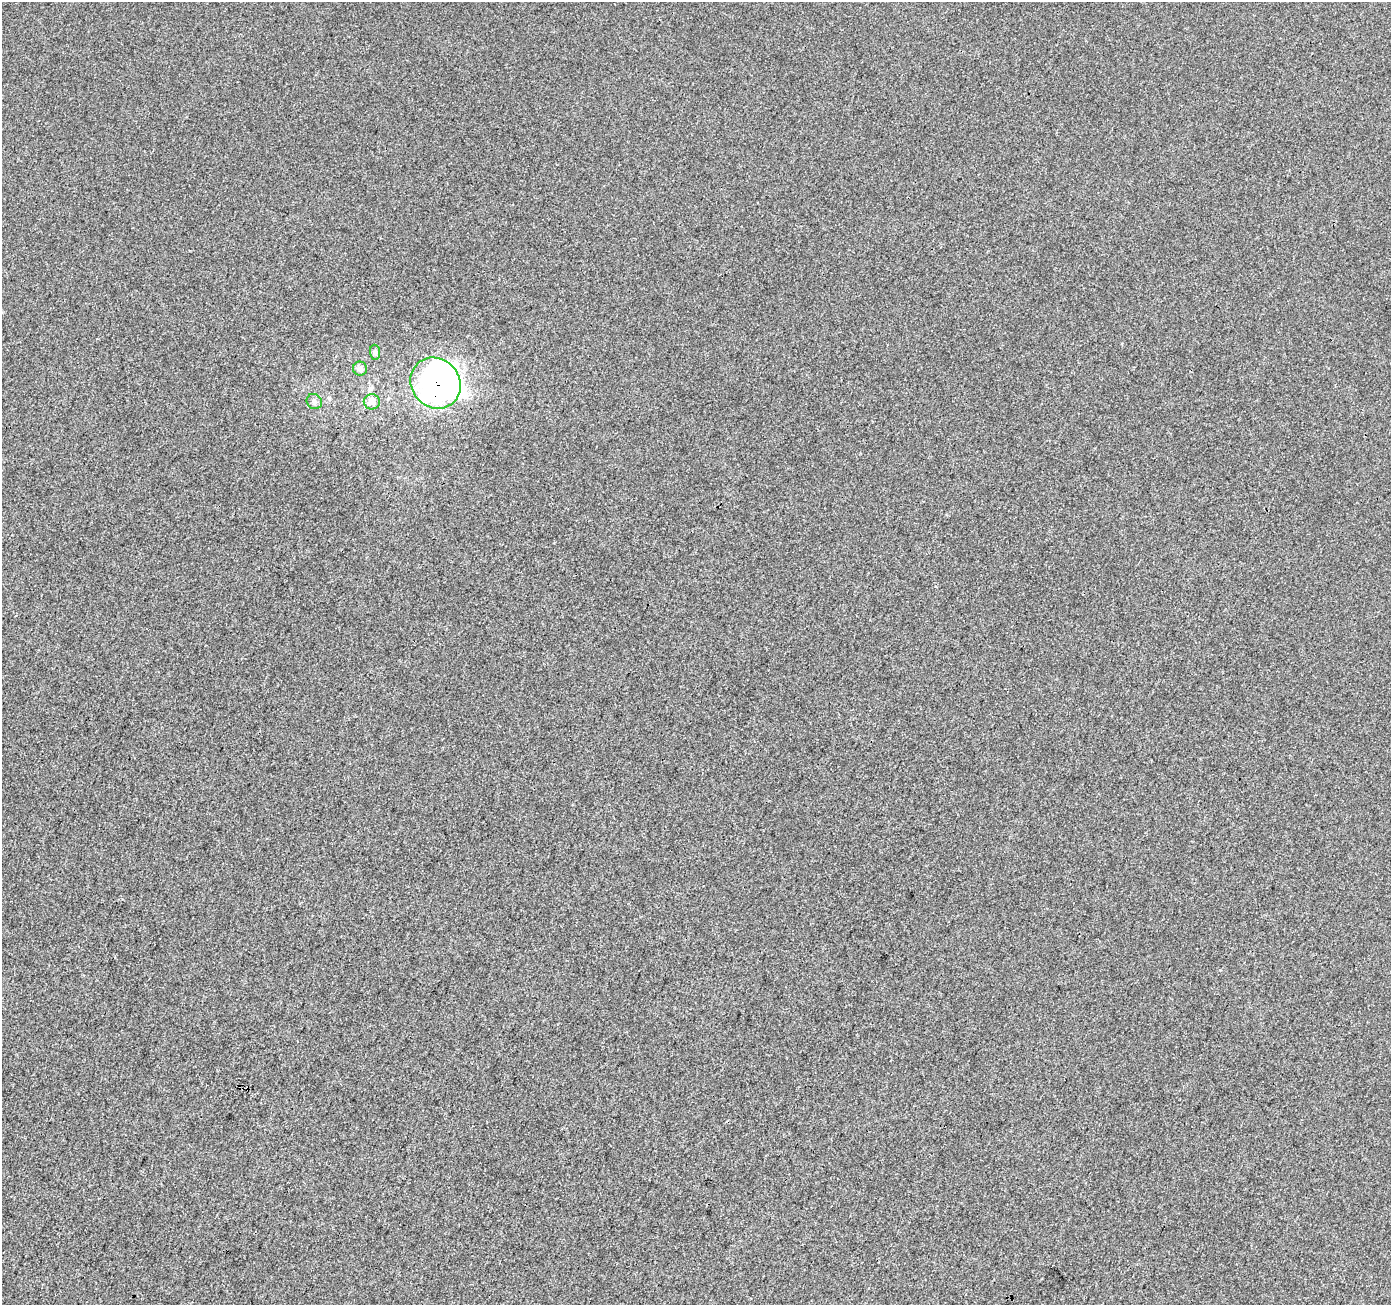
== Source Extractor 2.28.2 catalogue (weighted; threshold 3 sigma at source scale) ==
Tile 7 of 4 x 4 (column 3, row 2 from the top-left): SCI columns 2785-4173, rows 2879-4181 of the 5562 x 5693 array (HDU 1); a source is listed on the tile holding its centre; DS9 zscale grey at full resolution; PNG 1393 x 1307 px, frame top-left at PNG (2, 2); each listed source drawn as its Kron ellipse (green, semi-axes under 4 px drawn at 4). Shown black and unused: <1% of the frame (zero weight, under 3 of 4 exposures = <1% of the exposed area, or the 3 px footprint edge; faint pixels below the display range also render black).
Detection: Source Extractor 2.28.2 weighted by HDU 2 'WHT'; one run over the whole footprint, this tile lists its part. Background 0.00192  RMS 0.0027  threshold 0.0123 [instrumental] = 3 sigma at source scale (4.5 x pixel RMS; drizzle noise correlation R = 1.50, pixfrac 1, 0.0396/0.0396 arcsec/px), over >= 5 px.
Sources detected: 6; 1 inside a brighter object's white glare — neither listed nor drawn; the other 5 listed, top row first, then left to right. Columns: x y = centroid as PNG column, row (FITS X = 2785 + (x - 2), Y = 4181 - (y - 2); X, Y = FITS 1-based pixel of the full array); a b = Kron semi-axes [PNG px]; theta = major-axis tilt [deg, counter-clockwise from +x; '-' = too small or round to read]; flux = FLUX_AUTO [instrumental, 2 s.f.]
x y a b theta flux
375 352 7 5 -89 0.68
360 369 7 7 - 1.1
436 383 27 24 -48 140
314 401 8 7 - 0.87
372 402 8 7 - 2.3
Overlapping masked pixels (flux is a lower limit): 1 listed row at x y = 436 383